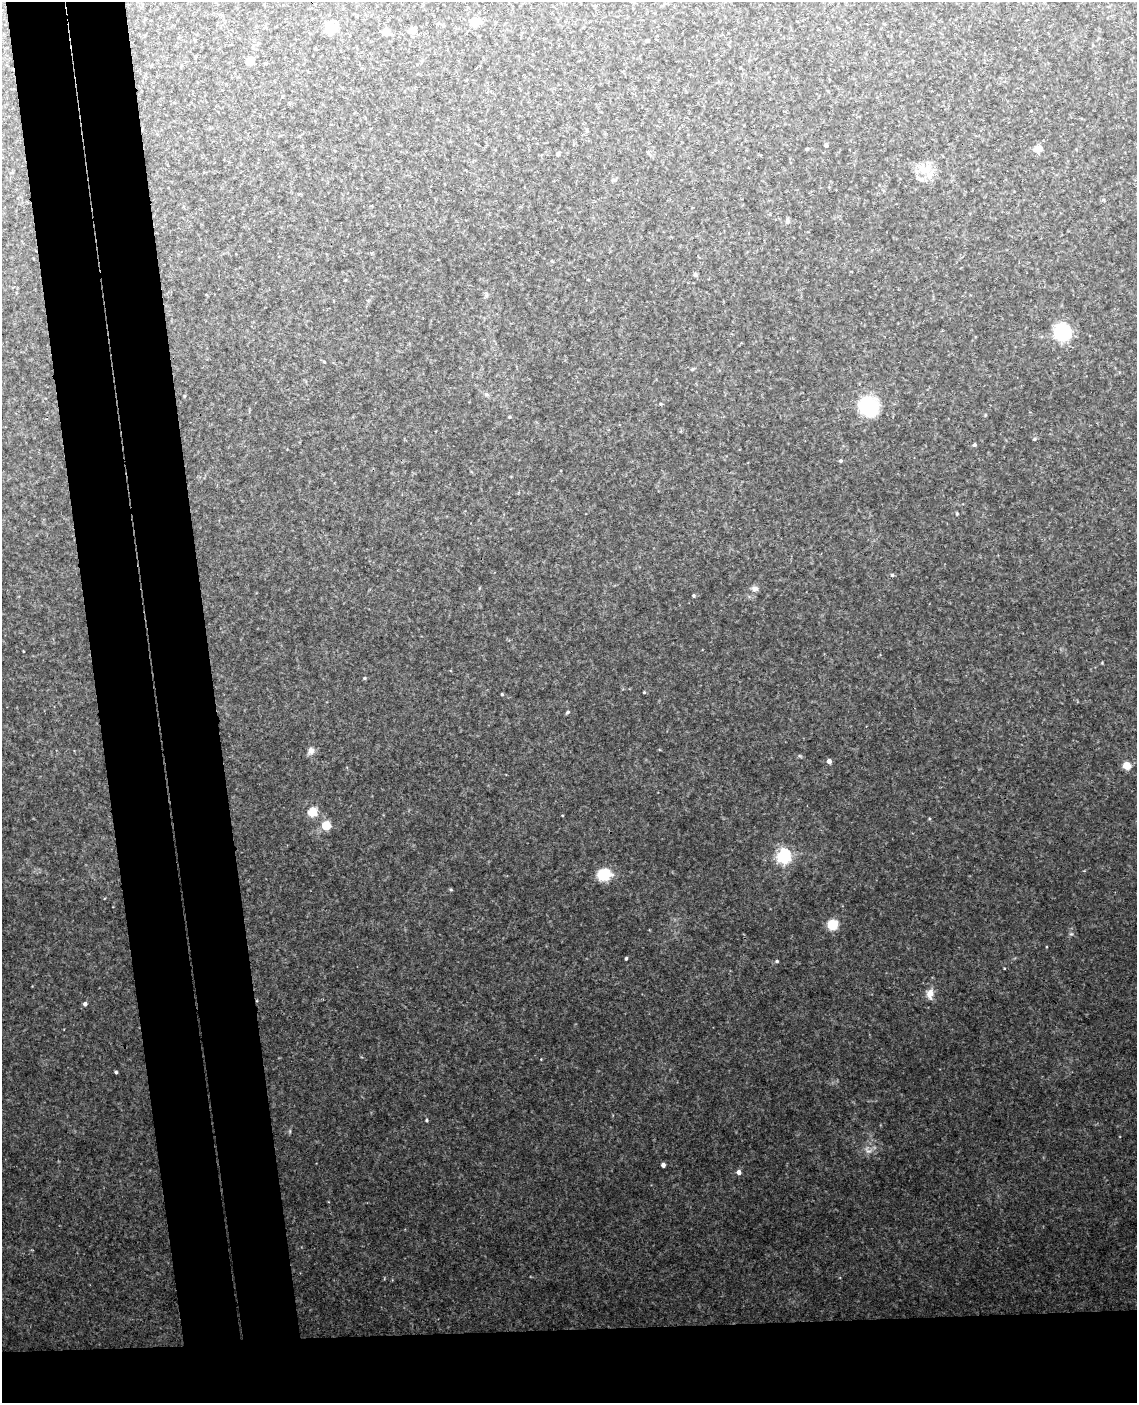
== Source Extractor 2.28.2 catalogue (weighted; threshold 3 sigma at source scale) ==
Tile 11 of 4 x 3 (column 3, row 3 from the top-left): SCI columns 2328-3462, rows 243-1643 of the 4654 x 4584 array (HDU 1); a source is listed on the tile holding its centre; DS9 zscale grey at full resolution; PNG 1139 x 1405 px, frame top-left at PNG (2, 2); no overlay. Shown black and unused: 15% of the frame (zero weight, under 3 of 4 exposures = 6% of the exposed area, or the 3 px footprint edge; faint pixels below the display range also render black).
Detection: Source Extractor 2.28.2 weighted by HDU 2 'WHT'; one run over the whole footprint, this tile lists its part. Background 0.153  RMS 0.0097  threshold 0.0435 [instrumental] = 3 sigma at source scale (4.5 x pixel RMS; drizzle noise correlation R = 1.50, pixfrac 1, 0.05/0.05 arcsec/px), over >= 5 px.
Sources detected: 40; all 40 listed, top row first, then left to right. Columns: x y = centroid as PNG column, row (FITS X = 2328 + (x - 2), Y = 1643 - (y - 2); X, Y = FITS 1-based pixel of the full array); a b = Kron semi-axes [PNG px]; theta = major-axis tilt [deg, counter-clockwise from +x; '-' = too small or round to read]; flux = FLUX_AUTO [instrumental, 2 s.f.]
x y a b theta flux
475 22 6 5 - 19
331 28 8 7 - 22
412 31 8 6 -16 3.5
385 32 5 4 - 17
648 40 4 3 - 0.76
250 61 6 6 - 10
826 145 4 3 - 1.6
807 149 4 3 - 0.86
1038 149 5 4 - 19
558 154 4 4 - 1.2
922 169 14 8 -19 8.1
787 221 7 4 -82 1.6
695 274 6 5 - 1.4
1062 332 8 8 - 110
869 406 10 8 -41 110
510 417 4 3 - 0.72
1034 439 4 4 - 1
974 445 4 4 - 1.4
840 461 4 3 - 1.1
892 575 4 4 - 1.1
755 588 8 7 - 2.4
694 596 4 3 - 0.99
644 692 4 3 - 0.75
502 694 4 3 - 0.74
311 750 9 7 -17 3.1
829 761 4 4 - 3.4
1127 765 7 6 - 8.3
312 812 5 5 - 35
326 825 6 6 - 15
784 856 6 5 - 180
604 874 12 10 17 22
832 924 9 8 - 15
626 958 3 3 - 1.1
777 961 4 4 - 0.85
930 994 10 7 85 5.8
85 1004 4 4 - 2
116 1072 3 3 - 1.1
427 1120 4 3 - 0.98
663 1165 4 4 - 2.8
739 1172 5 4 - 3.1
Unlisted compact peaks at least as high as the median listed source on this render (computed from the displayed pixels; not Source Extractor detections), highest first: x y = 868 1151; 1071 934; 568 712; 451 889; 364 678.